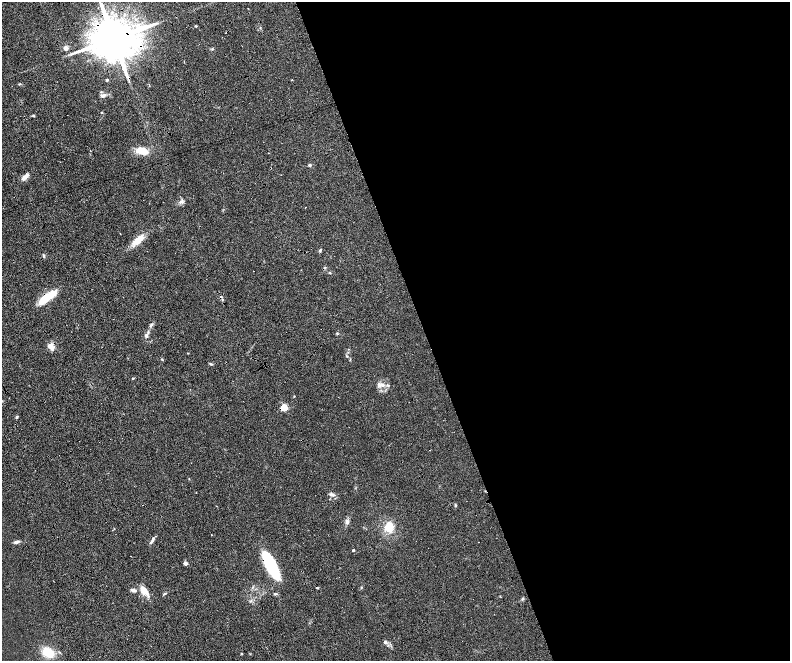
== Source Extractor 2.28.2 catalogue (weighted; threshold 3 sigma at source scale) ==
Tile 8 of 4 x 4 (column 4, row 2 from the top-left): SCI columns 4785-6360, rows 2968-4284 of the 6416 x 5807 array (HDU 1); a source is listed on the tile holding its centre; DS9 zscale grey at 2 x 2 block average (1 PNG px = mean of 2 x 2 image px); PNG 792 x 663 px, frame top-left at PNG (2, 2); no overlay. Shown black and unused: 48% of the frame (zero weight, under 4 of 8 exposures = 3% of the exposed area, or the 3 px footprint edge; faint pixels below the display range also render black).
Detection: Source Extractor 2.28.2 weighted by HDU 2 'WHT'; one run over the whole footprint, this tile lists its part. Background 0.0947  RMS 0.0063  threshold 0.0258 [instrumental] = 3 sigma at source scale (4.09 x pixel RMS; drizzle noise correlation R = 1.36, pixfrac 0.8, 0.05/0.05 arcsec/px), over >= 5 px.
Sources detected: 50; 3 cosmic-ray / hot-pixel residue — not listed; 2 inside a brighter listed object's ellipse — not listed separately; the other 45 listed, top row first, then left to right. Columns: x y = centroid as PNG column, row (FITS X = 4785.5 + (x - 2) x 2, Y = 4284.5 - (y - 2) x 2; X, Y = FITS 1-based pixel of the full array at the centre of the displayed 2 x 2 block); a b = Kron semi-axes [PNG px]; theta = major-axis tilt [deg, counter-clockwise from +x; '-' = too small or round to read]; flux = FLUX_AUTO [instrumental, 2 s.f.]
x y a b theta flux
196 26 3 2 - 0.92
114 39 12 9 18 11000
139 46 9 5 -26 12
66 48 3 2 - 18
212 49 3 2 - 1
107 80 3 3 - 2
103 95 7 4 27 3.6
33 116 3 3 - 1.5
141 151 13 6 -12 24
310 165 4 3 - 2
25 177 10 5 46 6.6
181 202 6 3 33 3.1
306 207 2 2 - 0.48
138 240 14 8 57 16
320 250 4 3 - 1.8
44 256 5 2 - 1.6
254 271 2 2 - 0.54
47 297 23 6 35 35
151 325 5 2 - 1.6
146 335 5 4 - 3.2
50 346 9 6 -63 9.5
162 359 3 2 - 0.97
211 364 5 2 - 1.7
133 378 3 2 - 1.1
379 385 6 4 -57 3.7
388 385 5 3 - 1.9
284 407 3 3 - 64
17 417 4 3 - 1.6
331 494 7 4 -21 3.9
455 505 5 2 - 1.4
347 522 6 3 30 3.1
389 527 12 8 -76 21
212 535 2 2 - 0.7
152 541 10 3 60 4.1
16 542 7 4 12 3.8
353 550 2 2 - 3
185 563 2 2 - 12
271 565 25 8 -63 120
134 590 8 4 -12 4.4
144 590 12 6 -48 15
165 593 5 3 - 1.8
275 594 4 3 - 1.8
385 642 5 4 - 2.8
48 652 14 11 -26 29
242 654 2 2 - 1.3
Overlapping masked pixels (flux is a lower limit): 5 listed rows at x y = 114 39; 139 46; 47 297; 50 346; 271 565
Diffuse or blended objects may show on this block-average render without a row.